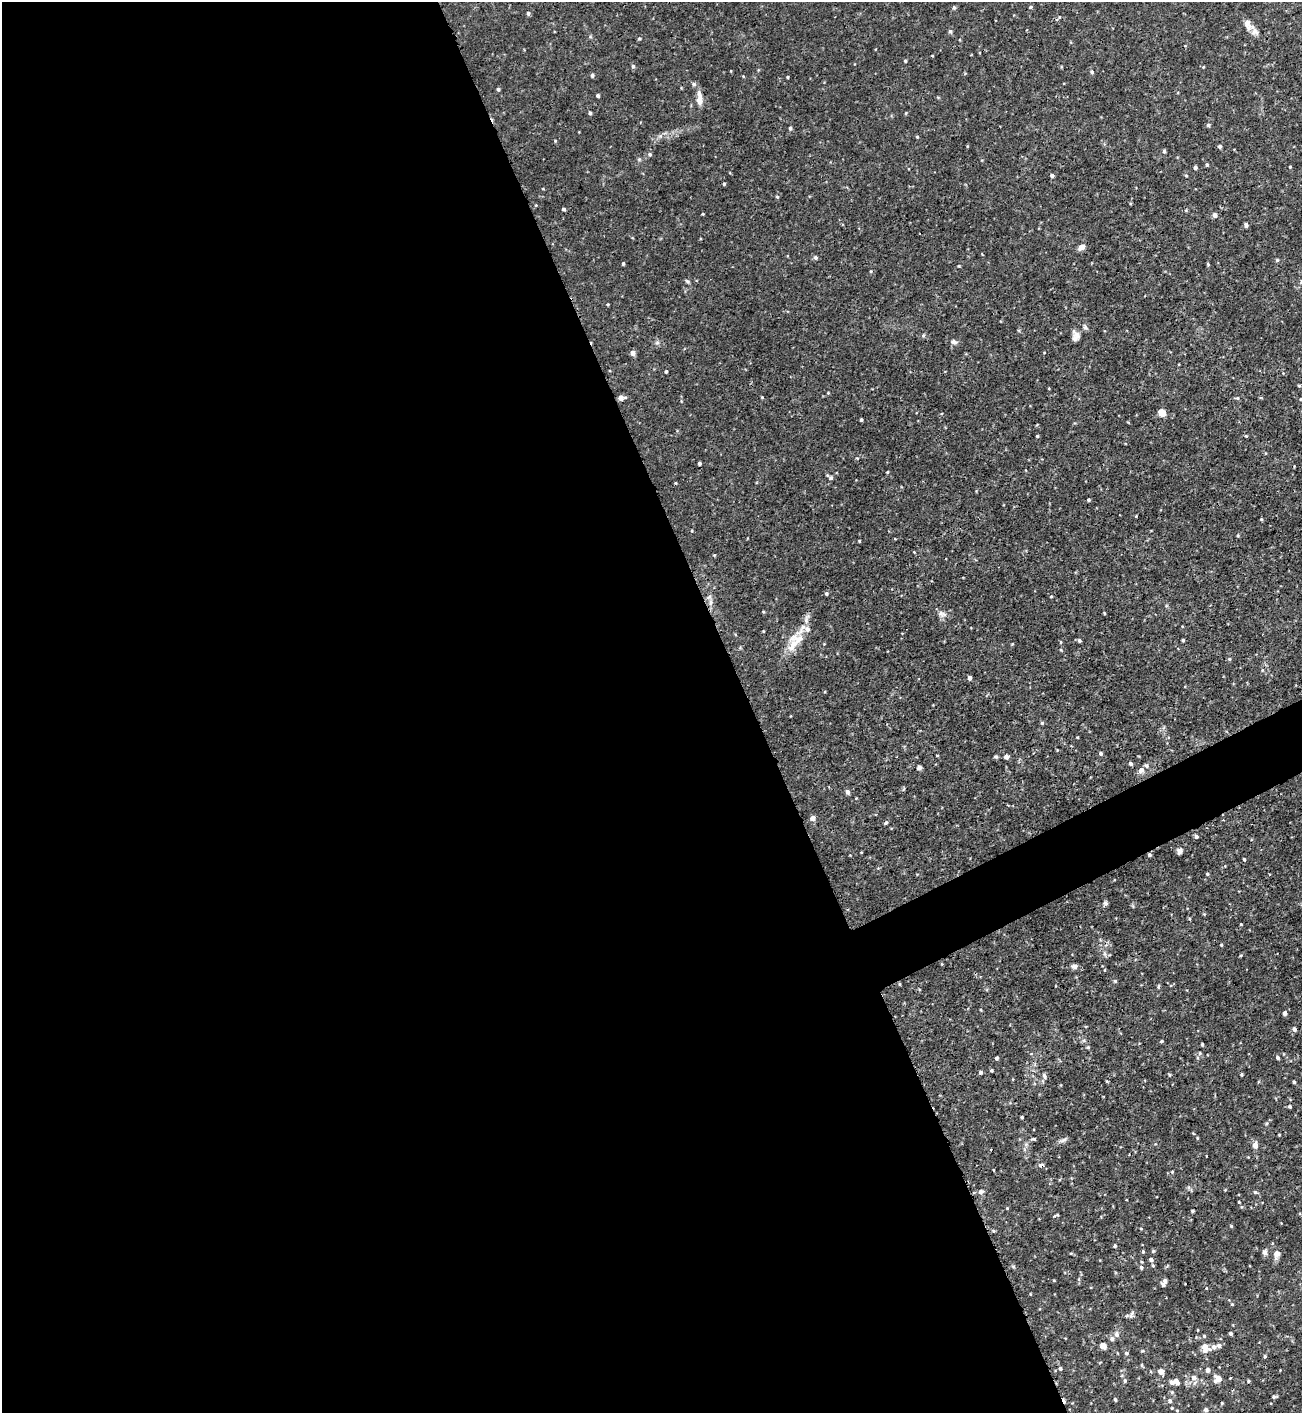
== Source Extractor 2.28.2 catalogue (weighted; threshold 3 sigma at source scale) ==
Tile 9 of 4 x 4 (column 1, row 3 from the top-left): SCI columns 158-1457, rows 1421-2831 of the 5650 x 5664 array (HDU 1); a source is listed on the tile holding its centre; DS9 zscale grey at full resolution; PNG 1304 x 1415 px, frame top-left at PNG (2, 2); no overlay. Shown black and unused: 59% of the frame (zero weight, under 3 of 4 exposures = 1% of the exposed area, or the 3 px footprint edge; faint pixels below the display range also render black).
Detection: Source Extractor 2.28.2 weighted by HDU 2 'WHT'; one run over the whole footprint, this tile lists its part. Background 0.0355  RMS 0.0035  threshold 0.0158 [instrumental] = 3 sigma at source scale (4.5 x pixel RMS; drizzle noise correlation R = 1.50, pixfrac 1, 0.05/0.05 arcsec/px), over >= 5 px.
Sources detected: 146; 1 cosmic-ray / hot-pixel residue — not listed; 5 inside a brighter listed object's ellipse — not listed separately; the other 140 listed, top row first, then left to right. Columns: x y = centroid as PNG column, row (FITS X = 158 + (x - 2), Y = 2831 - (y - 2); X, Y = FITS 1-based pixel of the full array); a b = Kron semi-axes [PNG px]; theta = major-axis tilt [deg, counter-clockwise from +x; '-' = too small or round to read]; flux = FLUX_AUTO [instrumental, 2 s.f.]
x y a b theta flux
1030 7 4 4 - 0.4
954 8 6 4 0 0.42
528 13 5 4 - 0.55
1059 17 5 3 - 0.33
1247 23 10 6 62 1.3
950 31 5 4 - 0.51
1255 32 12 6 -42 1.8
905 61 4 3 - 0.38
633 66 5 4 - 0.41
1092 72 5 4 - 0.57
592 75 5 4 - 0.6
787 77 4 2 - 0.31
694 84 5 4 - 0.61
498 89 4 4 - 0.46
598 95 3 3 - 0.55
699 99 15 6 -87 2.9
590 113 4 3 - 0.54
906 113 5 3 - 0.28
1208 125 5 4 - 0.63
790 128 5 4 - 0.46
917 137 4 3 - 0.34
1220 146 4 4 - 0.72
1164 151 5 4 - 0.45
650 154 5 3 - 0.4
1207 165 4 4 - 0.42
1195 167 4 4 - 0.68
1290 167 3 2 - 0.26
1052 175 4 4 - 0.87
1186 176 4 3 - 0.32
724 184 4 3 - 0.41
777 197 5 3 - 0.32
563 209 4 3 - 0.49
1215 215 4 4 - 1.5
1246 225 4 3 - 1
1081 247 8 6 29 1.4
815 257 5 4 - 0.7
1277 260 4 4 - 0.34
623 263 4 3 - 0.41
1085 327 6 4 -72 0.63
1076 335 11 8 -84 1.7
954 342 8 5 -19 0.84
633 353 5 4 - 1.8
666 371 3 3 - 0.42
1299 386 4 3 - 0.33
762 397 4 3 - 0.3
621 398 6 4 2 2.3
1237 398 5 4 - 0.44
1162 413 5 4 - 7.2
861 420 3 3 - 0.54
1037 436 3 3 - 0.38
699 463 3 3 - 0.56
831 478 6 4 0 0.62
1088 500 3 3 - 0.44
1261 519 4 3 - 0.3
859 541 4 3 - 0.27
826 593 5 4 - 0.44
1051 596 4 2 - 0.29
710 602 8 4 82 0.97
942 613 12 5 -25 1.3
1104 613 4 3 - 0.27
807 629 7 7 - 1.3
1183 640 3 3 - 0.38
1079 641 4 4 - 0.53
792 646 35 11 77 5.6
1229 659 5 4 - 0.38
969 678 4 3 - 1.4
1042 723 5 4 - 0.38
1101 753 4 4 - 0.73
937 756 4 2 - 0.28
1006 757 4 4 - 1.3
1131 763 4 4 - 0.59
919 767 5 5 - 0.78
1141 770 8 7 - 1.3
848 792 5 4 - 1.1
813 818 5 5 - 1.8
886 822 5 4 - 0.43
1196 837 5 4 - 0.66
1179 851 8 5 76 0.9
1149 855 4 4 - 0.6
1244 859 3 3 - 0.4
1207 874 4 3 - 0.36
1105 903 7 5 -3 0.65
1241 924 4 3 - 0.27
1221 945 4 3 - 0.29
1074 966 7 6 - 1
900 984 4 3 - 0.32
981 1010 4 3 - 0.28
1285 1013 5 4 - 0.6
1294 1029 5 4 - 0.79
1161 1041 4 3 - 0.4
1202 1044 5 3 - 0.32
1277 1057 4 4 - 0.67
996 1058 3 3 - 0.56
991 1070 4 3 - 0.46
981 1072 4 4 - 0.59
1241 1074 4 3 - 0.38
1044 1075 7 4 -64 0.65
1170 1075 5 3 - 0.33
1294 1082 3 3 - 0.41
1289 1106 4 4 - 0.49
1022 1117 3 3 - 0.38
1267 1123 5 3 - 0.38
1034 1139 5 3 - 0.43
1255 1145 8 6 -84 1.5
1041 1165 7 5 1 0.93
994 1170 4 2 - 0.22
981 1191 7 5 25 0.84
1255 1192 4 4 - 0.4
1239 1202 3 2 - 0.28
1192 1211 4 3 - 0.38
1057 1215 5 3 - 0.34
1231 1226 4 4 - 0.31
1115 1246 4 4 - 0.48
1143 1252 4 4 - 0.35
1265 1252 7 6 - 0.93
1277 1254 7 7 - 1.9
1151 1260 5 4 - 0.83
1141 1267 5 5 - 0.52
1165 1281 5 5 - 0.92
1231 1333 4 3 - 0.59
1116 1334 7 5 -89 1
1204 1336 4 4 - 0.36
1112 1339 6 5 - 0.96
1103 1346 5 4 - 4.1
1214 1347 6 6 - 1.2
1205 1348 10 7 -81 3.6
1126 1353 5 4 - 0.47
1265 1356 5 3 - 0.34
1060 1368 4 4 - 0.55
1208 1370 5 4 - 1.1
1161 1371 5 4 - 2.4
1194 1378 6 6 - 1.5
1218 1379 7 7 - 2.9
1249 1381 4 3 - 0.34
1172 1382 5 5 - 1.4
1172 1392 4 4 - 0.42
1274 1397 5 4 - 0.5
1115 1399 4 3 - 0.45
1170 1401 5 5 - 0.74
1206 1410 5 4 - 0.85
Overlapping masked pixels (flux is a lower limit): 2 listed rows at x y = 1149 855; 1041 1165
Unlisted compact peaks at least as high as the median listed source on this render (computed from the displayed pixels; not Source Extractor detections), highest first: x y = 1115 981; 1125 1381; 1246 436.